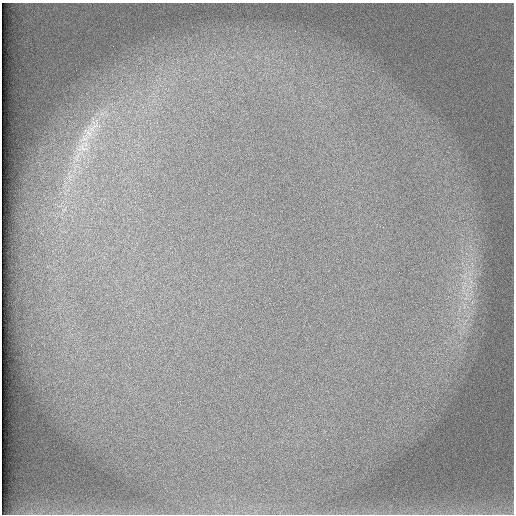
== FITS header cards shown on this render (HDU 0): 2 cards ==
NAXIS1  =                  512 /
NAXIS2  =                  512 /

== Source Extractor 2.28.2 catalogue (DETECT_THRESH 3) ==
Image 512 x 512 px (HDU 0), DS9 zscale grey, 1 PNG px = 1 image px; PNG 516 x 516 px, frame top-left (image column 1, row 512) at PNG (2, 3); no overlay
Background 99.3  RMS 3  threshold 9.02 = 3 sigma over >= 5 px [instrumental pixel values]
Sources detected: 3; all 3 listed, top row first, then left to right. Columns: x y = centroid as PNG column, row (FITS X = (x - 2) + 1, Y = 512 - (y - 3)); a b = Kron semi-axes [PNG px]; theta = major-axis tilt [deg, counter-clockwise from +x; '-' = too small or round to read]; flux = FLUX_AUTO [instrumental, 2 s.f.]
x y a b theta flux
88 132 17 9 -39 2200
83 148 16 8 -33 2200
465 298 10 4 5 680